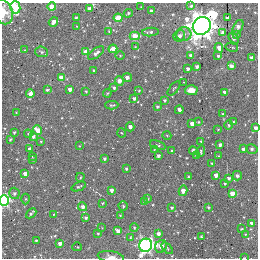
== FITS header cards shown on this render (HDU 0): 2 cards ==
NAXIS1  =                  256
NAXIS2  =                  256

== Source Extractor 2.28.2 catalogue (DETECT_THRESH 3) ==
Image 256 x 256 px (HDU 0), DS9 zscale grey, 1 PNG px = 1 image px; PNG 260 x 260 px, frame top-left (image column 1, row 256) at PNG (2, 3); each listed source drawn as its Kron ellipse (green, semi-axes under 4 px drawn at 4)
Background -0.00395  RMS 0.028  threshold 0.0828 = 3 sigma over >= 5 px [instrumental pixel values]
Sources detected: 137; all 137 listed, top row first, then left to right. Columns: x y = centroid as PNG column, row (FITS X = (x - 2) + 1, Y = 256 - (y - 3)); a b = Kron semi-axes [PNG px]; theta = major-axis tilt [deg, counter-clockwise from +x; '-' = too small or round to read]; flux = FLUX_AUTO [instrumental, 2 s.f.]
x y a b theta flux
191 6 4 4 - 3.1
15 7 6 5 - 140
52 7 4 4 - 46
141 7 2 2 - 0.95
89 8 4 3 - 6.7
151 11 3 3 - 3.9
3 12 12 9 -68 24
128 13 5 4 - 2.4
76 18 3 3 - 2.6
118 18 4 4 - 42
227 18 3 3 - 3.6
53 22 5 3 - 10
77 26 2 2 - 1.4
202 26 9 8 - 2600
238 27 8 4 62 4.8
109 31 3 3 - 1.6
150 32 8 4 4 4.5
223 33 4 4 - 24
184 34 7 7 - 7.9
236 35 4 3 - 3.5
135 36 5 4 - 52
179 36 6 5 - 4.6
233 38 6 4 -48 4.6
135 47 2 2 - 1.3
232 47 6 2 -12 1.6
219 48 5 4 - 11
113 49 4 4 - 22
25 50 3 3 - 1.2
42 52 6 5 - 3.8
86 52 4 4 - 35
96 53 9 4 35 7.4
120 55 4 3 - 1.7
191 55 4 3 - 7.9
218 56 3 3 - 3.1
251 57 3 3 - 4.1
197 66 3 3 - 4.2
231 66 4 4 - 7.5
188 69 4 3 - 5.2
94 70 3 3 - 3.2
61 77 4 4 - 21
127 77 5 3 - 9
119 81 5 4 - 17
184 82 2 2 - 0.94
114 88 3 3 - 3.2
174 88 8 2 50 1.7
70 89 4 3 - 14
47 90 4 3 - 2.6
191 90 6 5 - 12
86 91 3 3 - 1.9
139 91 4 4 - 2.1
225 92 4 3 - 8.5
107 93 4 4 - 1.7
30 94 4 3 - 17
134 98 3 3 - 4.9
164 100 3 3 - 2.7
112 105 6 3 1 2.8
157 107 4 3 - 2.5
179 110 4 3 - 7.6
16 112 2 2 - 1.5
223 114 4 3 - 1.9
198 122 3 3 - 2
233 122 4 3 - 2.3
192 124 4 3 - 15
229 125 4 4 - 2.2
130 127 4 3 - 9.2
255 128 4 4 - 8.3
218 129 4 2 - 1.2
38 130 5 4 - 36
14 132 3 3 - 2.5
122 133 4 3 - 1.5
28 134 4 4 - 1.7
33 136 4 4 - 4.5
167 136 4 3 - 1.4
10 139 3 3 - 2.1
41 141 3 3 - 1.5
201 141 3 2 - 1.7
158 145 8 3 -21 2.2
220 145 3 3 - 4.9
79 146 3 2 - 1.2
30 149 3 3 - 11
243 149 3 3 - 5.9
252 149 6 4 -15 3.7
154 150 3 2 - 1.1
172 151 3 3 - 2.9
193 151 4 3 - 3
201 151 6 4 75 2.8
158 156 3 3 - 4.8
197 156 3 3 - 4.8
218 156 3 3 - 1.4
32 157 3 2 - 1.1
104 159 4 3 - 3.1
33 160 4 3 - 1.7
212 163 3 3 - 2.1
126 169 3 3 - 2.2
25 174 4 3 - 12
216 175 4 3 - 12
188 176 3 3 - 2.4
237 176 5 4 - 4
80 177 4 3 - 2
229 178 3 3 - 3.6
225 184 3 3 - 1.9
79 187 7 3 22 3.2
111 190 3 3 - 8.2
183 191 5 3 - 17
14 193 6 5 - 3.4
232 193 4 4 - 28
26 199 5 3 - 2.1
147 199 3 3 - 2.2
4 200 5 4 - 300
144 202 3 2 - 1.4
102 203 4 3 - 1.6
123 206 4 4 - 2.3
82 207 4 4 - 8.2
208 207 3 3 - 2.1
172 208 4 4 - 2.7
31 213 6 3 43 3.3
54 214 3 2 - 1.2
120 215 2 2 - 1.5
86 218 4 3 - 3.4
252 223 3 3 - 8.5
102 228 3 3 - 1.1
134 228 4 3 - 2.4
241 229 4 3 - 1.5
118 231 4 3 - 10
98 233 3 2 - 1.6
158 234 4 4 - 6.7
245 234 3 3 - 1.7
201 237 3 3 - 3.3
130 238 3 2 - 2.8
36 240 3 2 - 2
60 243 4 3 - 10
146 245 7 6 - 560
161 246 7 5 61 24
77 247 4 2 - 2
167 248 7 3 -45 2.5
111 257 13 5 -8 9.5
244 258 3 2 - 1.8
At the frame edge (FLAGS 8, measured only in part): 6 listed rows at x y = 15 7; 3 12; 255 128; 4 200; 111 257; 244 258